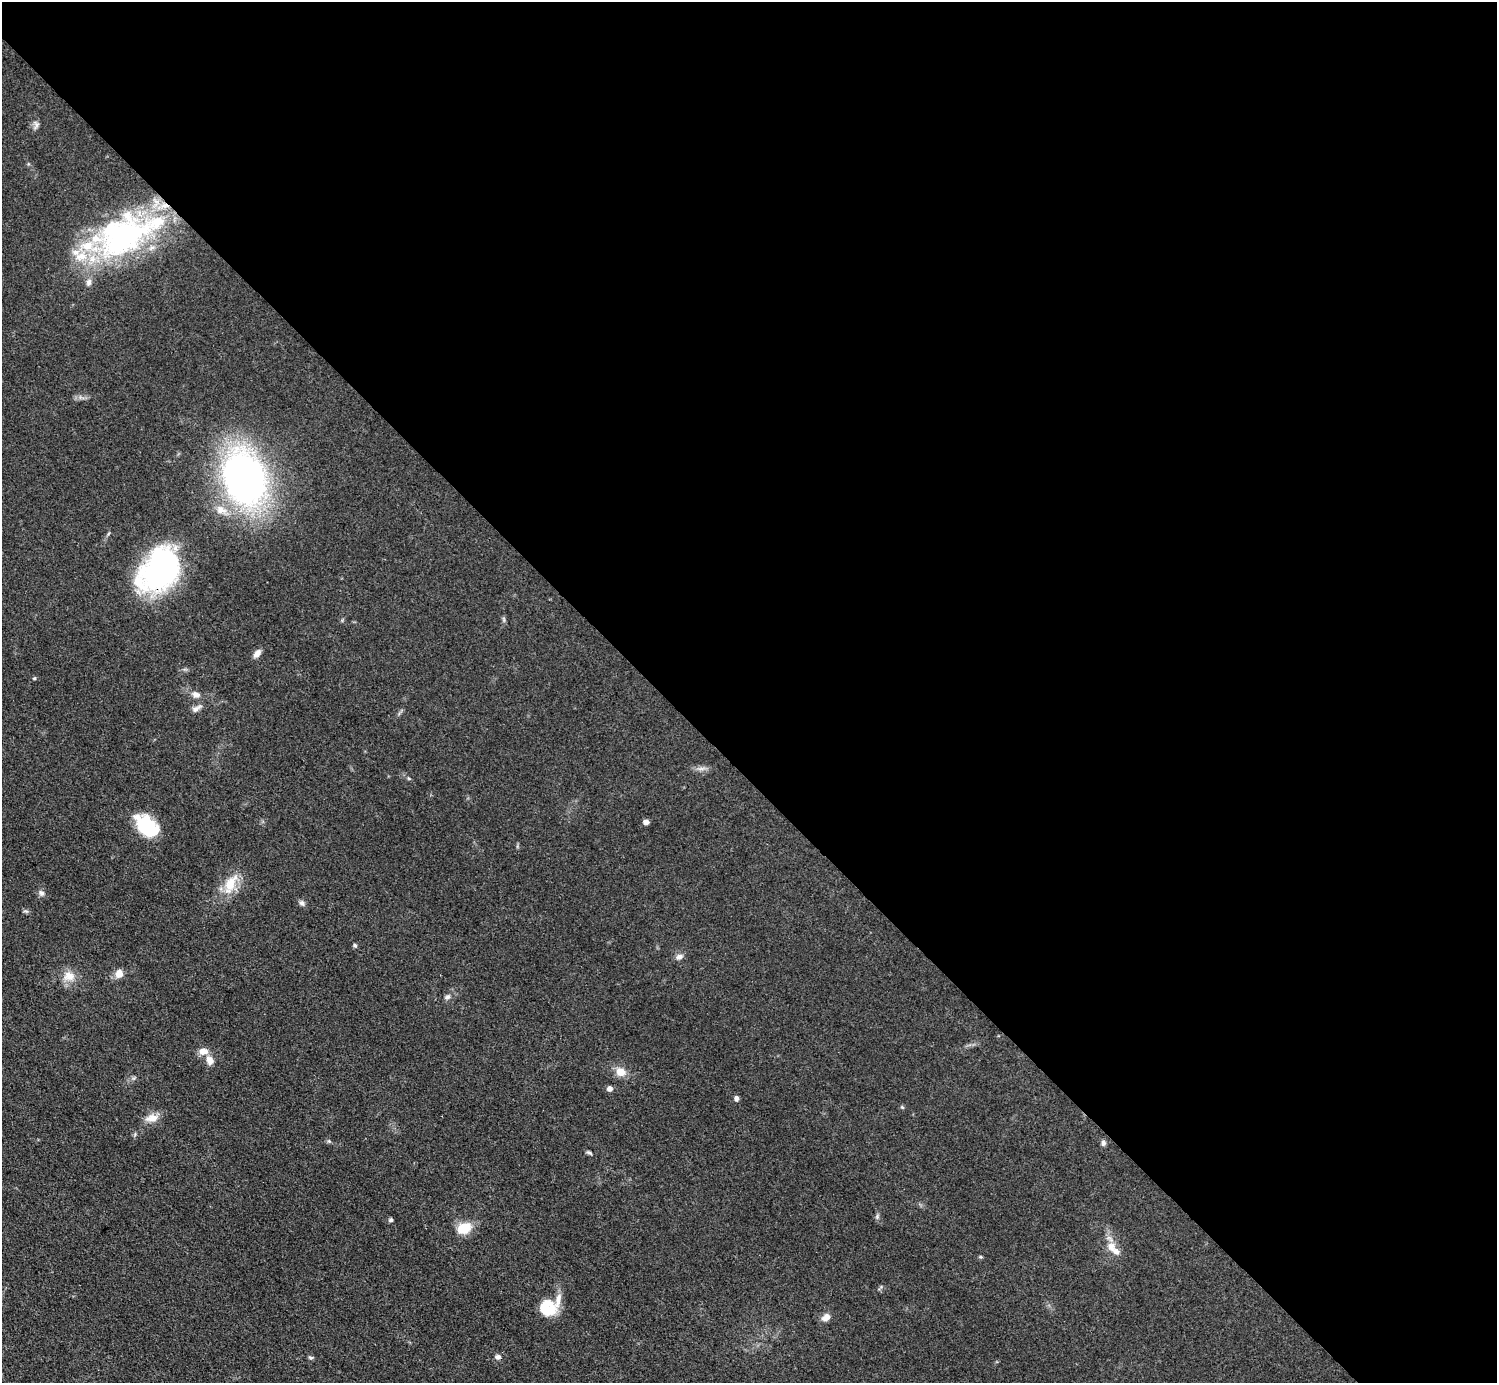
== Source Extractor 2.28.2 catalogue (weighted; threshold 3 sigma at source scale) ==
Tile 8 of 4 x 4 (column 4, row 2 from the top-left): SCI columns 4489-5983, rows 3065-4445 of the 5984 x 5984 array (HDU 1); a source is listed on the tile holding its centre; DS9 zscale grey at full resolution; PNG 1499 x 1385 px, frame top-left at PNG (2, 2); no overlay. Shown black and unused: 56% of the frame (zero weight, under 3 of 4 exposures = <1% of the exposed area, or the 3 px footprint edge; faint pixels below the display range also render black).
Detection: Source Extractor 2.28.2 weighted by HDU 2 'WHT'; one run over the whole footprint, this tile lists its part. Background 0.0797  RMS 0.0063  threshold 0.0285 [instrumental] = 3 sigma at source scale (4.5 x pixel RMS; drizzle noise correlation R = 1.50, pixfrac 1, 0.05/0.05 arcsec/px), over >= 5 px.
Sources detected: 48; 7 inside a brighter listed object's ellipse — not listed separately; the other 41 listed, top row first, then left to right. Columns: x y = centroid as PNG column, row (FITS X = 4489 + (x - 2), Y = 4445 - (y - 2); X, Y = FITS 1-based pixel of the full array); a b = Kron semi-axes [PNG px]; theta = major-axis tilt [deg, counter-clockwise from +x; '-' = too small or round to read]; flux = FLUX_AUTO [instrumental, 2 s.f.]
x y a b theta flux
36 125 12 6 74 2.4
123 236 71 45 31 150
245 478 42 31 -70 320
221 510 16 11 -28 7.7
159 570 46 33 52 130
504 619 8 4 -81 1.2
257 653 11 7 52 3.7
34 678 5 4 - 0.74
196 695 10 8 -20 3.8
196 708 15 7 34 3.1
701 769 14 4 7 2.6
646 822 5 5 - 3.5
147 826 29 17 -44 30
231 883 31 15 60 15
41 893 9 7 -38 2.2
302 903 8 6 -62 1.9
26 911 8 3 -5 0.93
355 945 6 4 -72 1.1
679 957 10 7 19 2.8
119 974 8 7 - 6.4
69 976 17 14 -10 8.5
447 997 9 6 25 2
203 1051 11 8 -2 5.7
210 1060 11 8 -63 4.9
620 1072 14 11 -20 6.5
609 1089 6 6 - 2.6
737 1098 5 5 - 2.4
902 1107 6 4 -44 0.77
152 1118 18 10 10 6.7
329 1141 6 5 - 1
1103 1143 8 6 -90 1.8
589 1152 8 4 -28 1.2
877 1216 7 5 71 1.4
391 1220 6 5 - 1.1
464 1228 15 10 26 15
1111 1247 14 12 75 6.8
981 1257 5 4 - 0.85
548 1308 20 18 -51 18
826 1317 10 8 36 4.5
498 1357 8 6 13 1.9
311 1358 7 4 -6 1.1
Overlapping masked pixels (flux is a lower limit): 1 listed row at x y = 159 570